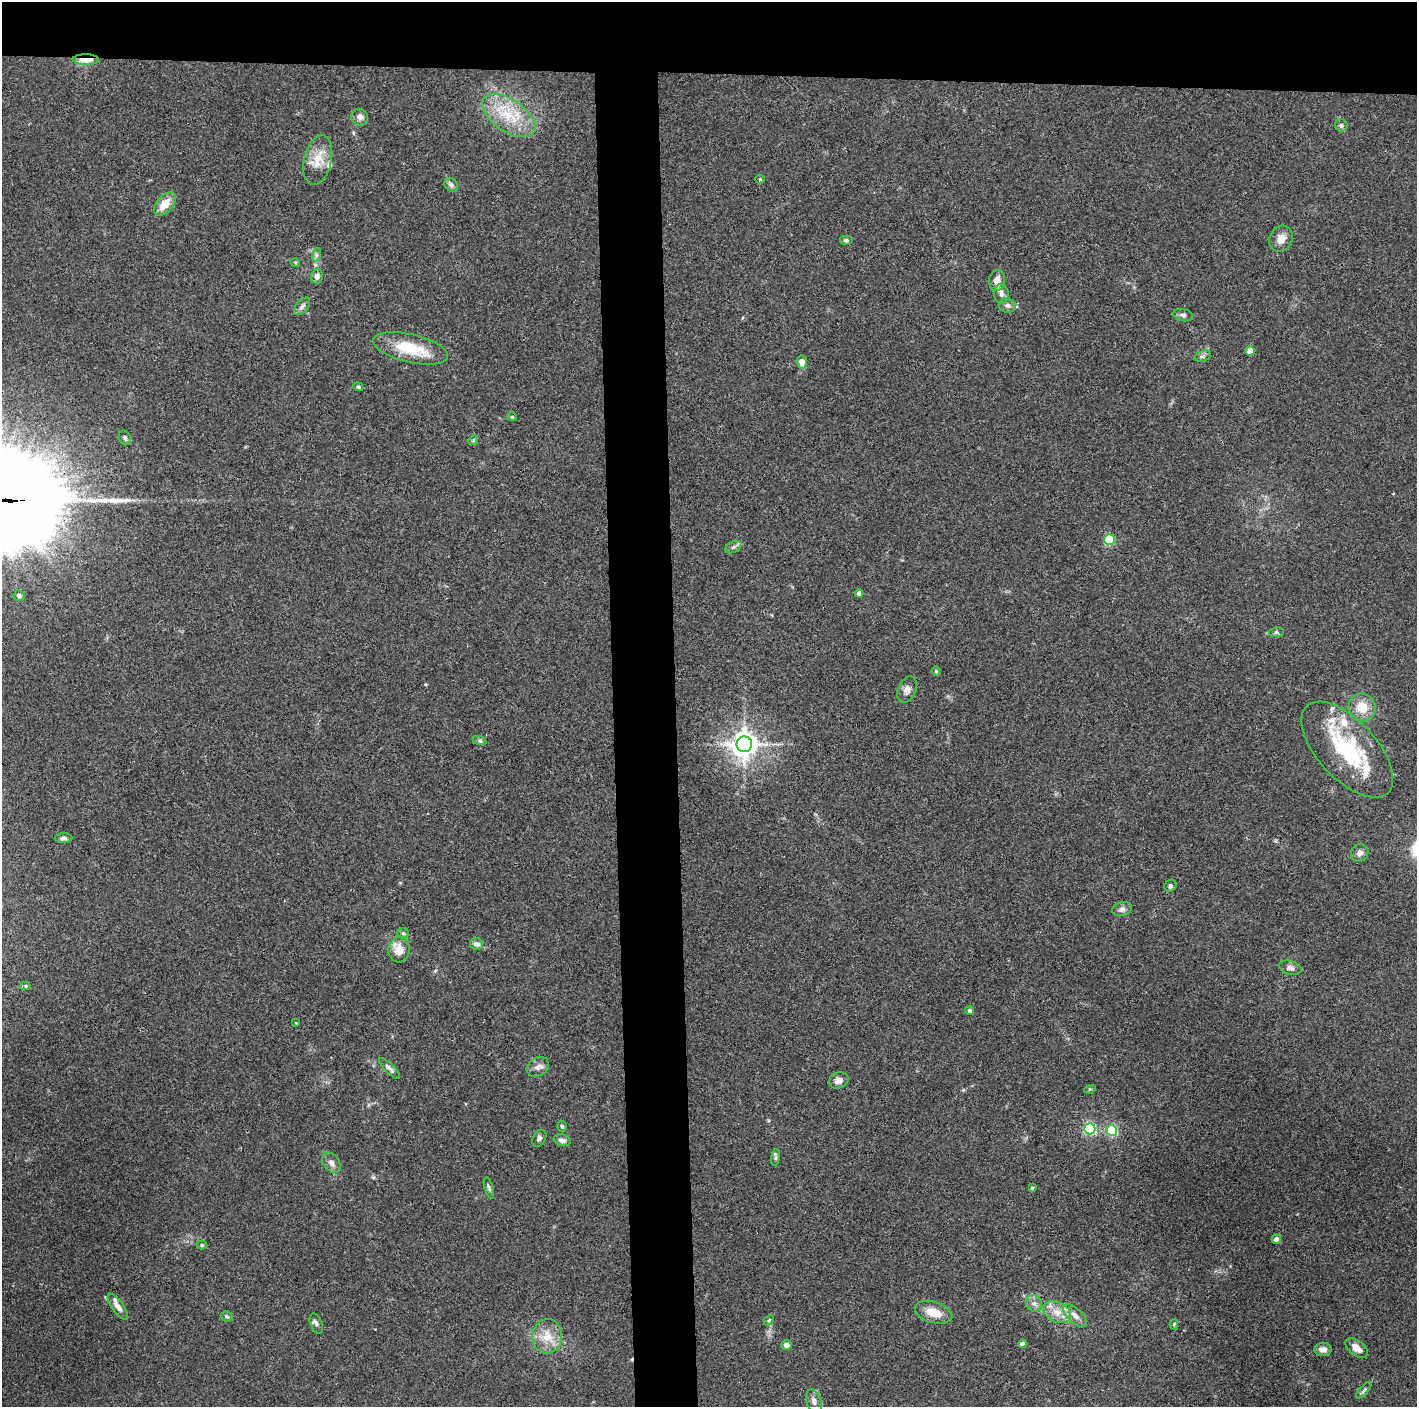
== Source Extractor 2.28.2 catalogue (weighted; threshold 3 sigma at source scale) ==
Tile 2 of 3 x 3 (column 2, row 1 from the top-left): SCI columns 1416-2830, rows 2813-4217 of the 4244 x 4221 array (HDU 1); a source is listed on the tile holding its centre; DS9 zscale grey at full resolution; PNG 1419 x 1409 px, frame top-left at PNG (2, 2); each listed source drawn as its Kron ellipse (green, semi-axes under 4 px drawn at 4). Shown black and unused: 9% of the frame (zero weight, under 3 of 4 exposures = <1% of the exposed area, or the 3 px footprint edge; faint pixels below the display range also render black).
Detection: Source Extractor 2.28.2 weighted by HDU 2 'WHT'; one run over the whole footprint, this tile lists its part. Background 0.0329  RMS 0.0045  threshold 0.0204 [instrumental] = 3 sigma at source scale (4.5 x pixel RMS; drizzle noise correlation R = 1.50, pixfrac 1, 0.05/0.05 arcsec/px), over >= 5 px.
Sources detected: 87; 1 long thin detection or spike segment (spike, bleed or trail) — neither listed nor drawn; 7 inside a brighter listed object's ellipse — not listed separately; the other 79 listed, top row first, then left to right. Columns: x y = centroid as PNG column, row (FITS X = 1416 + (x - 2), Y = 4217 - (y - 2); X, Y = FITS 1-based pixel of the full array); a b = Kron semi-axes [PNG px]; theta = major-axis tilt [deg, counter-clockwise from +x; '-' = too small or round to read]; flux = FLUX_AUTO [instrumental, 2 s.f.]
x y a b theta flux
86 60 13 5 -1 8.3
509 116 30 16 -34 16
360 117 9 8 - 2.4
1341 125 6 6 - 1.3
318 160 25 13 77 8.2
760 179 5 4 - 0.52
451 185 7 6 - 1.3
165 204 14 8 50 6.6
1281 239 13 11 63 3.9
846 240 7 5 0 1
316 255 7 4 72 0.93
295 262 5 3 - 0.42
317 276 7 6 - 1.6
997 281 10 8 85 4
1001 294 10 7 -88 1.9
1007 305 8 7 - 1.6
302 306 10 6 49 1.5
1183 315 10 6 -10 1.3
411 348 38 14 -13 17
1250 351 4 4 - 7.5
1203 356 8 5 18 1.1
802 362 6 5 - 3.7
358 387 5 4 - 0.64
512 417 5 4 - 0.49
125 438 7 5 -67 0.95
473 440 5 4 - 0.6
1109 540 5 5 - 32
733 547 9 5 26 1.2
859 593 4 4 - 2
19 596 5 5 - 1.2
1276 632 7 4 10 0.84
936 671 4 4 - 0.48
907 690 14 9 66 2.5
1362 707 14 13 - 8.1
480 741 7 4 -19 0.82
744 744 8 7 - 500
1347 750 59 29 -47 41
63 838 9 5 4 1.1
1360 853 9 8 - 2.1
1170 886 6 5 - 0.98
1122 909 10 7 15 1.6
403 933 5 5 - 0.7
476 944 6 6 - 2
399 950 13 10 78 5.7
1290 968 11 7 -16 1.7
26 986 5 4 - 0.53
969 1011 4 4 - 0.95
296 1023 3 3 - 0.3
538 1067 12 9 30 2.4
390 1068 14 5 -45 1.6
839 1080 10 7 21 2.8
1090 1089 6 3 17 0.52
562 1126 6 4 -73 0.83
1090 1129 5 5 - 61
1112 1130 5 5 - 40
539 1138 9 6 59 1.2
562 1140 8 6 -15 1.6
775 1157 9 4 82 0.89
331 1163 11 7 -54 2.2
489 1188 11 3 -74 0.94
1032 1188 4 4 - 0.53
1276 1239 4 4 - 2.7
202 1245 5 4 - 0.64
1034 1303 8 7 - 2.1
118 1307 15 6 -55 2.9
933 1312 19 10 -16 7.3
1057 1312 15 10 -27 5.4
227 1316 6 5 - 0.73
1075 1316 15 7 -43 3.2
769 1320 6 4 44 0.64
316 1324 11 6 -67 1.3
1174 1324 5 4 - 0.53
547 1336 17 15 85 7.8
1022 1344 4 4 - 2.2
786 1345 5 5 - 2.4
1357 1348 13 7 -38 3.8
1323 1349 8 6 -2 2.8
1364 1390 10 4 46 1
814 1401 12 7 -70 2.8
Overlapping masked pixels (flux is a lower limit): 1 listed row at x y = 86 60